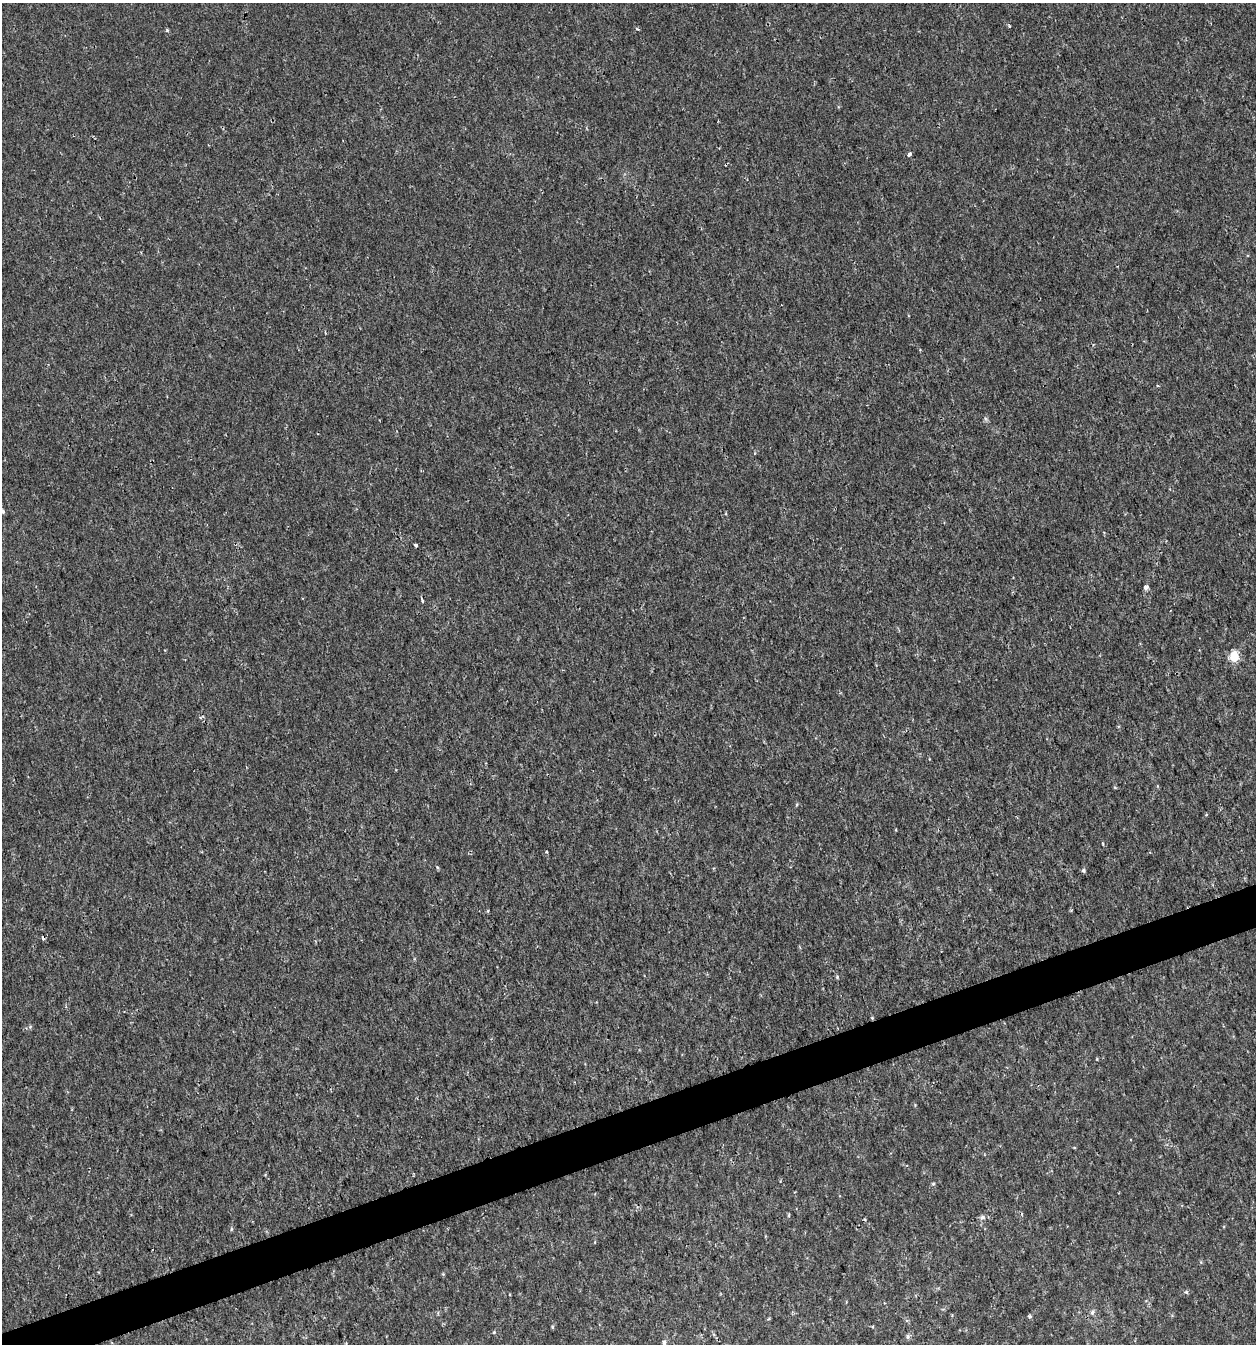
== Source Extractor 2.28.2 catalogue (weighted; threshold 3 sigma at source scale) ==
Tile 7 of 4 x 4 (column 3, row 2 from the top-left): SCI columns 2569-3822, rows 2686-4027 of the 5191 x 5369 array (HDU 1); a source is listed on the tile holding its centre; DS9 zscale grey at full resolution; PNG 1258 x 1346 px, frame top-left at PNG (2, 3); no overlay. Shown black and unused: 3% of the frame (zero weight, under 2 of 3 exposures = <1% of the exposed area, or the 3 px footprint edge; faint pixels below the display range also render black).
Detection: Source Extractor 2.28.2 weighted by HDU 2 'WHT'; one run over the whole footprint, this tile lists its part. Background 0.00191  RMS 0.0017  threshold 0.00744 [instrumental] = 3 sigma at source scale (4.5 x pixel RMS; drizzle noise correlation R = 1.50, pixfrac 1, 0.0396/0.0396 arcsec/px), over >= 5 px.
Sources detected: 35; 3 cosmic-ray / hot-pixel residue — not listed; the other 32 listed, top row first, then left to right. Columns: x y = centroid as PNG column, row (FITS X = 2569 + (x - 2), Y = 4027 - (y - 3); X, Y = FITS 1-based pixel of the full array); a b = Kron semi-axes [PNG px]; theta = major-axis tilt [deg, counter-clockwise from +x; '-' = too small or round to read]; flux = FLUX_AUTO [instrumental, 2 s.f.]
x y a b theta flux
1009 26 4 4 - 0.22
637 29 5 3 - 0.2
167 30 5 4 - 0.24
909 154 4 3 - 1.3
986 419 6 4 -70 0.28
3 511 4 4 - 0.35
416 545 4 3 - 0.53
1146 587 4 4 - 1.8
422 600 4 2 - 0.47
1234 656 6 5 - 9.9
1206 815 5 3 - 0.13
546 852 3 2 - 0.15
437 867 5 4 - 0.21
1083 870 5 5 - 0.29
488 911 5 3 - 0.17
837 977 5 4 - 0.21
872 1018 4 4 - 0.17
30 1027 5 5 - 0.26
1097 1059 4 3 - 0.13
933 1184 5 3 - 0.19
789 1215 6 3 89 0.17
982 1217 9 6 15 0.48
231 1229 5 4 - 0.23
443 1274 4 4 - 0.16
1186 1292 5 4 - 0.26
1092 1312 7 6 - 0.43
1030 1316 5 5 - 0.27
768 1319 5 3 - 0.16
552 1327 5 4 - 0.19
494 1332 4 4 - 0.19
908 1336 7 6 - 0.41
664 1343 6 5 - 0.42
Overlapping masked pixels (flux is a lower limit): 1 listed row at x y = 872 1018
Isophote crosses this tile's border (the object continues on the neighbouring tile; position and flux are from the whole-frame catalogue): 1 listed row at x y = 3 511